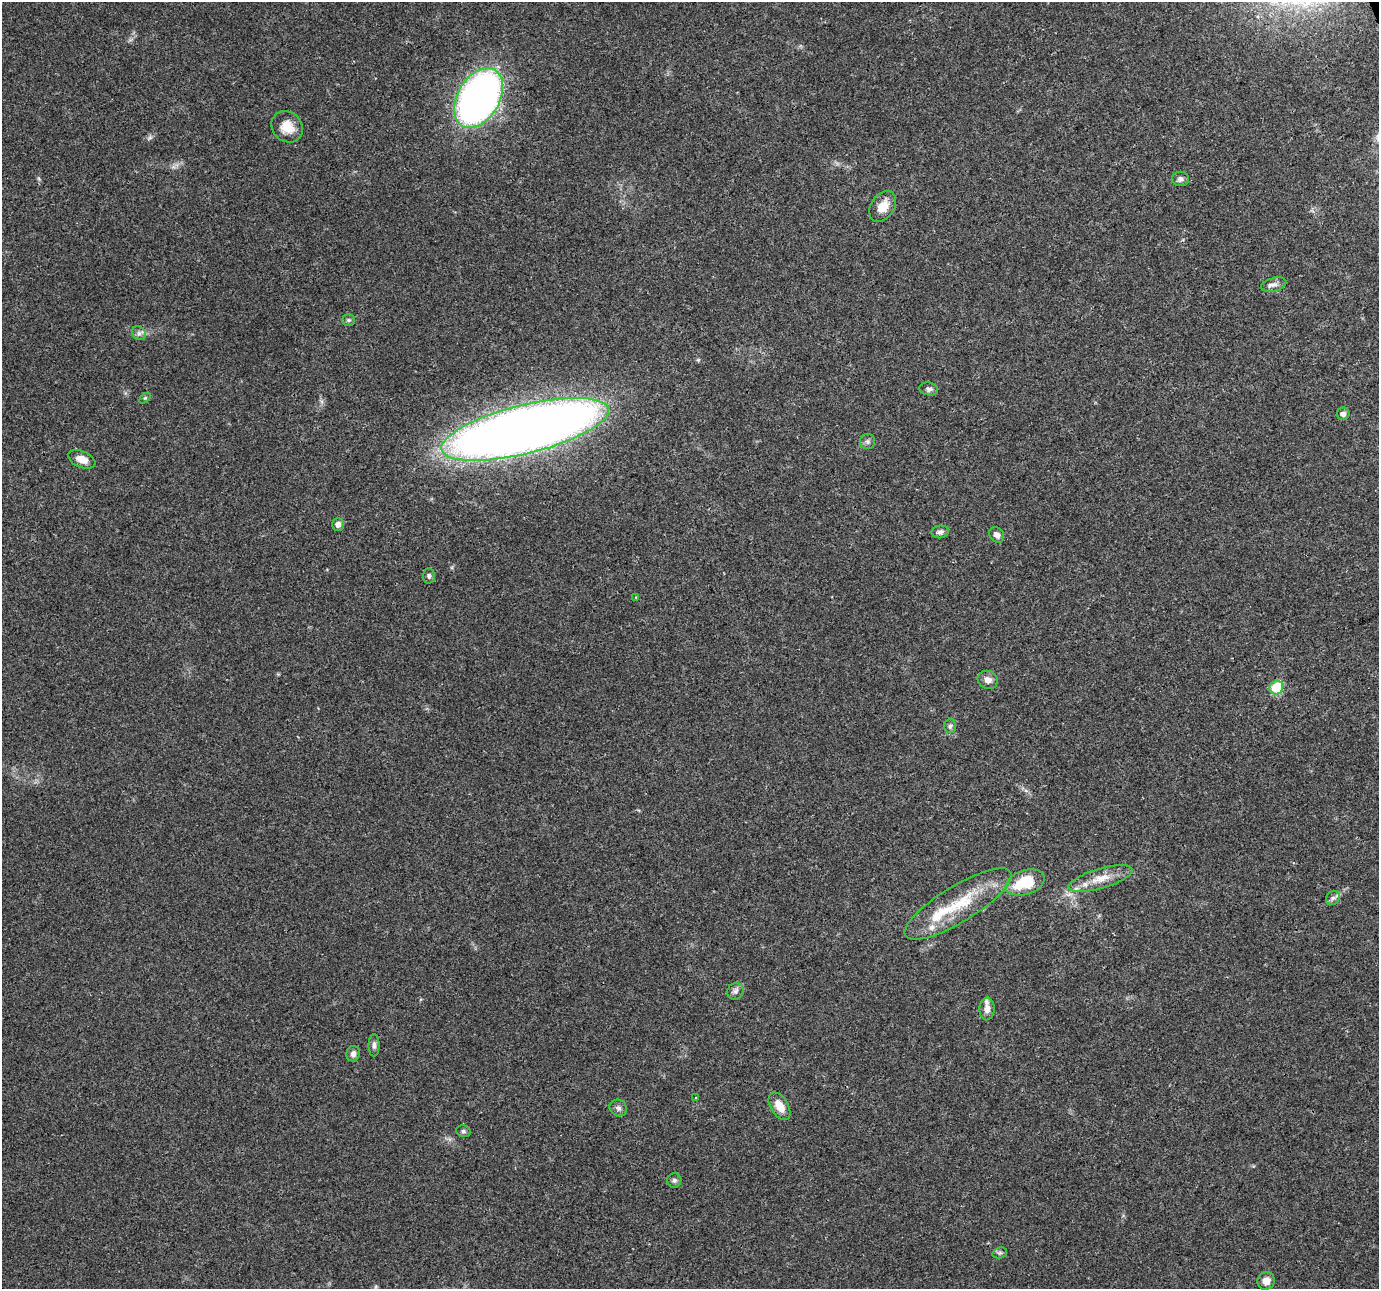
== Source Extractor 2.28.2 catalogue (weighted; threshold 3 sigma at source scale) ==
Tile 10 of 4 x 4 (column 2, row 3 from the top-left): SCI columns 1378-2754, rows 1364-2650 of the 5511 x 5353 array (HDU 1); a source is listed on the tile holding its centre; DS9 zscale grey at full resolution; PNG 1381 x 1291 px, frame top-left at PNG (2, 2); each listed source drawn as its Kron ellipse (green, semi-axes under 4 px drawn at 4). Shown black and unused: <1% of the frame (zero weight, under 3 of 4 exposures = <1% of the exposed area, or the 3 px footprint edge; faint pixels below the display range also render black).
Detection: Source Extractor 2.28.2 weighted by HDU 2 'WHT'; one run over the whole footprint, this tile lists its part. Background 0.0514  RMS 0.0037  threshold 0.0168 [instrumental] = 3 sigma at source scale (4.5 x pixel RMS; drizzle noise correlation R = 1.50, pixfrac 1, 0.0396/0.0396 arcsec/px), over >= 5 px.
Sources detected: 40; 4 inside a brighter listed object's ellipse — not listed separately; the other 36 listed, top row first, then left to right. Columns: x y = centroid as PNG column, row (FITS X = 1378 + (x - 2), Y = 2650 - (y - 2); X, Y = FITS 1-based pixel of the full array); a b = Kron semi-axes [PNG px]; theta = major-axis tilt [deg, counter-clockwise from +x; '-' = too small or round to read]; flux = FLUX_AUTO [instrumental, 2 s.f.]
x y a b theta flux
478 98 32 21 61 210
287 127 17 14 -45 5.6
1180 179 8 7 - 1.3
883 206 17 11 56 5.1
1274 285 13 6 15 1.8
349 320 6 5 - 0.74
139 333 7 6 - 1.2
929 389 9 6 -10 1.2
145 398 6 4 44 0.5
1343 414 6 6 - 1.3
525 429 86 24 14 580
868 441 7 7 - 1
82 459 14 8 -23 3.8
338 524 6 6 - 1.4
940 532 8 6 7 1.2
997 535 8 6 -51 1.9
429 576 7 6 - 0.87
636 598 4 3 - 0.44
988 680 10 9 - 2.4
1276 688 7 6 - 18
950 726 7 6 - 0.87
1100 878 33 10 16 6.9
1025 883 20 12 18 16
1333 898 7 6 - 1.2
958 904 62 18 31 21
735 991 8 8 - 1.3
987 1009 11 7 87 2.9
374 1045 11 5 90 1.2
353 1054 8 7 - 1.7
696 1097 4 3 - 0.39
779 1106 15 8 -58 5
618 1108 9 8 - 1.4
463 1131 7 5 -15 0.8
674 1180 7 7 - 0.95
1000 1253 7 5 19 0.8
1266 1281 9 8 - 3